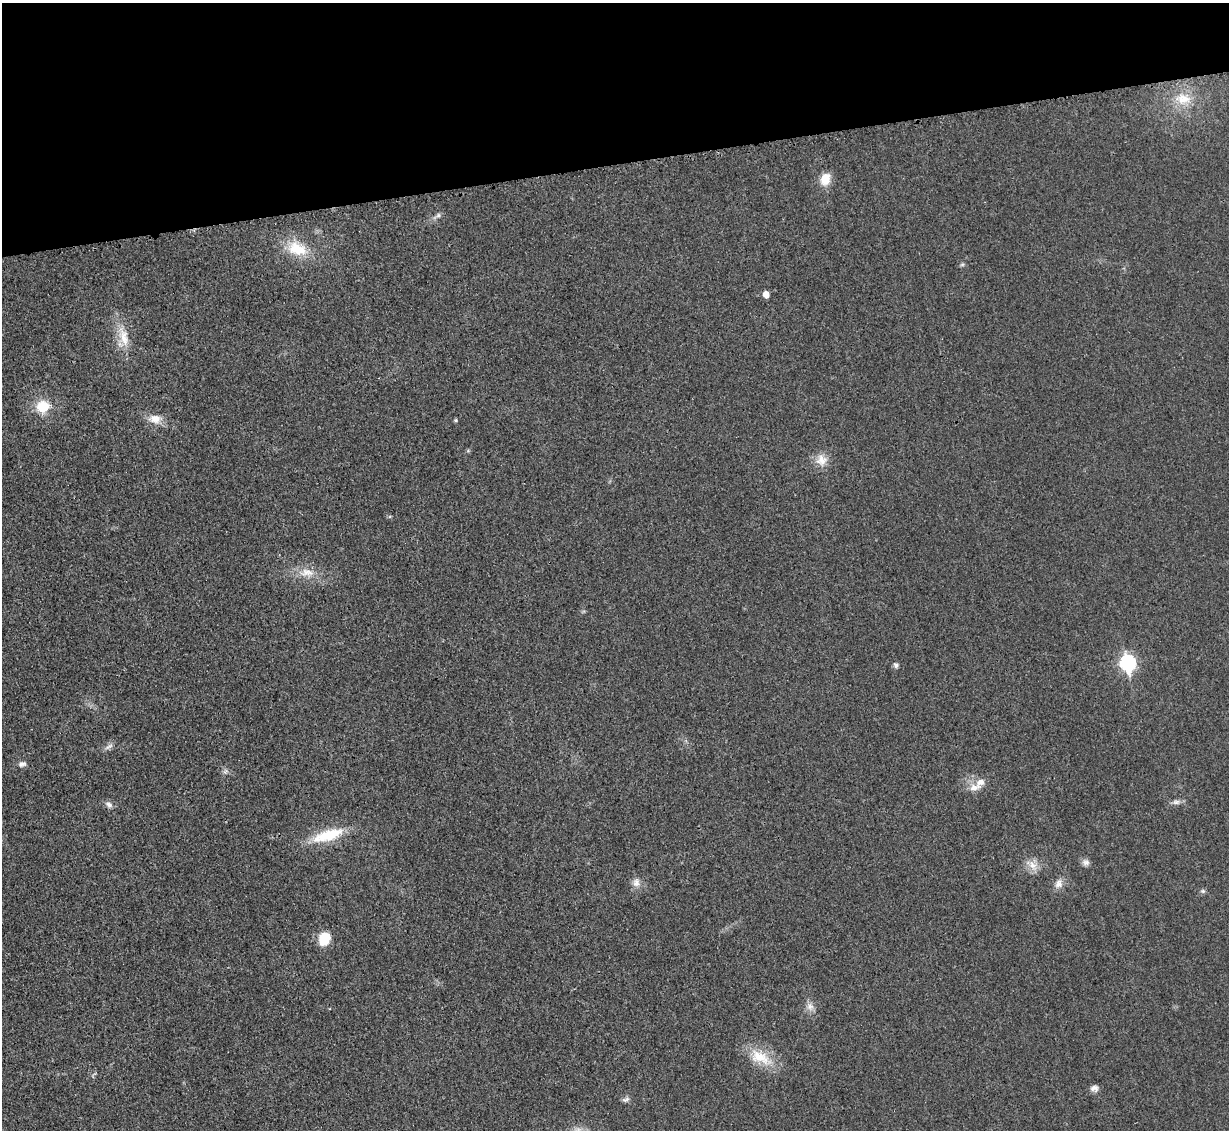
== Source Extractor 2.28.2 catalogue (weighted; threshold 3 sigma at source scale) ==
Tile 3 of 4 x 4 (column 3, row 1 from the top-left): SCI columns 2473-3699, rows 3648-4775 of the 4954 x 4926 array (HDU 1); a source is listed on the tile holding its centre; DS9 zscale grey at full resolution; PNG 1231 x 1132 px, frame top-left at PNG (2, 3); no overlay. Shown black and unused: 14% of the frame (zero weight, under 3 of 4 exposures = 2% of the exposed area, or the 3 px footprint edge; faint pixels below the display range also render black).
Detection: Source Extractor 2.28.2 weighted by HDU 2 'WHT'; one run over the whole footprint, this tile lists its part. Background 0.021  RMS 0.0049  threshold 0.0221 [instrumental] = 3 sigma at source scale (4.5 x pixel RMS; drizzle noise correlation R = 1.50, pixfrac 1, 0.05/0.05 arcsec/px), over >= 5 px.
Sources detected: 32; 1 inside a brighter listed object's ellipse — not listed separately; the other 31 listed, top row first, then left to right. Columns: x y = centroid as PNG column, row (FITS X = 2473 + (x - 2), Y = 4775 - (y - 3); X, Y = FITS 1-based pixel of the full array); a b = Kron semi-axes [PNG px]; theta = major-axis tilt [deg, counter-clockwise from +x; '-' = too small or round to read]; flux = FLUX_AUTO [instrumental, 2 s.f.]
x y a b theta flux
1183 99 25 17 -1 13
825 179 13 10 71 8.3
438 215 7 5 46 1.2
297 249 28 18 -19 16
962 264 6 4 2 0.81
766 294 5 5 - 4.6
123 336 32 13 -75 11
43 406 14 13 - 12
155 419 18 12 -10 6.1
456 420 5 4 - 0.69
821 460 16 15 - 6.3
307 572 21 11 -6 7.4
1128 663 8 7 - 100
896 665 8 6 -55 1.3
109 746 14 5 32 1.9
22 764 11 7 4 1.9
225 772 7 4 20 1.1
974 788 18 9 10 4.6
1176 802 11 6 1 2
109 804 11 7 -33 2.1
328 835 43 14 17 19
1086 862 10 9 - 2.1
1033 865 17 12 -51 5.3
636 883 11 10 - 3.3
1059 884 13 9 66 3.6
1203 891 7 5 -20 1
324 939 14 11 70 11
810 1007 12 10 -60 3.3
760 1057 35 17 -28 15
1094 1088 10 8 3 2.3
626 1099 11 6 26 1.5